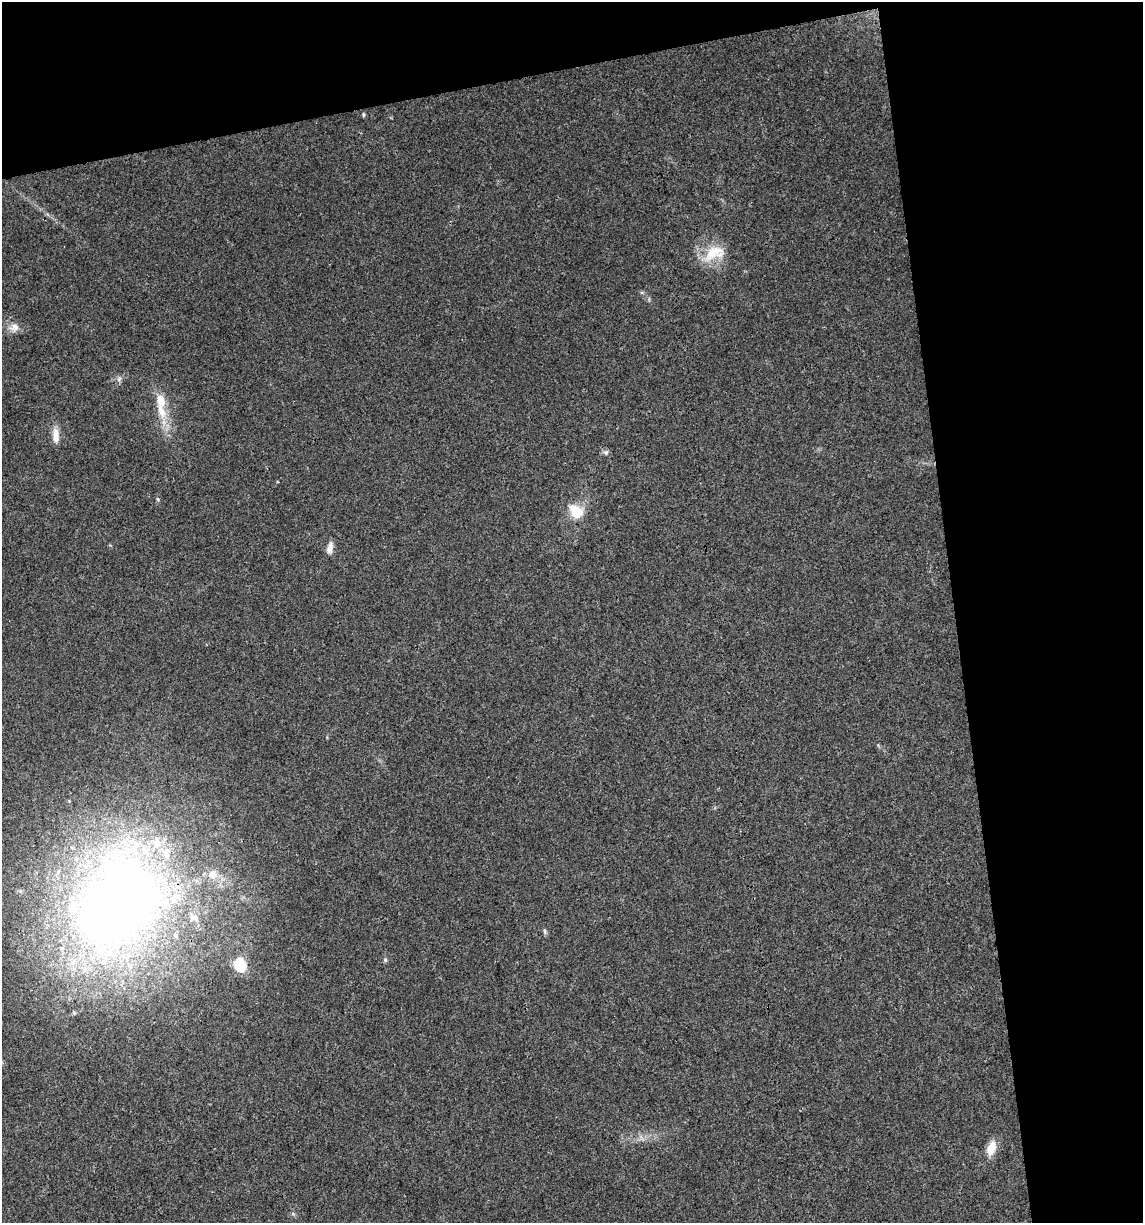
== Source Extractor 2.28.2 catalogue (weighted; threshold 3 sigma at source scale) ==
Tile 2 of 2 x 2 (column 2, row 1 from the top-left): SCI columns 1164-2304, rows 1221-2441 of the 2342 x 2441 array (HDU 1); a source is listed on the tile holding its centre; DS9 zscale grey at full resolution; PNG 1145 x 1225 px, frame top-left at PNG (2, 2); no overlay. Shown black and unused: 22% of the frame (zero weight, under 3 of 4 exposures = <1% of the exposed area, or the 3 px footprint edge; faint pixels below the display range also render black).
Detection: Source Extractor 2.28.2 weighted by HDU 2 'WHT'; one run over the whole footprint, this tile lists its part. Background 0.0199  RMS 0.0052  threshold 0.0233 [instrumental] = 3 sigma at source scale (4.5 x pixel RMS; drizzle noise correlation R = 1.50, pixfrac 1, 0.0396/0.0396 arcsec/px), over >= 5 px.
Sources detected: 19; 5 inside a brighter listed object's ellipse — not listed separately; the other 14 listed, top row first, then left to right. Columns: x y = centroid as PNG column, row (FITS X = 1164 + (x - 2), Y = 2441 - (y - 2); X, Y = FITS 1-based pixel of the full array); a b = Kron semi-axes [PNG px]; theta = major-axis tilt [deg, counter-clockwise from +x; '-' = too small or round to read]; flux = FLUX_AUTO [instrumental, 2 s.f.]
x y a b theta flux
363 115 6 4 -72 0.7
714 253 33 18 25 14
14 327 13 11 1 4.2
119 379 6 5 - 1.2
161 411 21 10 -68 9.5
56 436 21 8 -86 5.2
606 452 7 6 - 1.2
158 499 6 4 -87 0.67
576 511 22 16 -46 11
330 548 16 7 81 3.4
120 903 127 90 53 480
545 931 8 4 -81 0.91
240 964 6 6 - 46
991 1148 18 10 70 7
Overlapping masked pixels (flux is a lower limit): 1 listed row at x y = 120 903
Unlisted compact peaks at least as high as the median listed source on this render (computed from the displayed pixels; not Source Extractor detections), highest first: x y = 385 960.